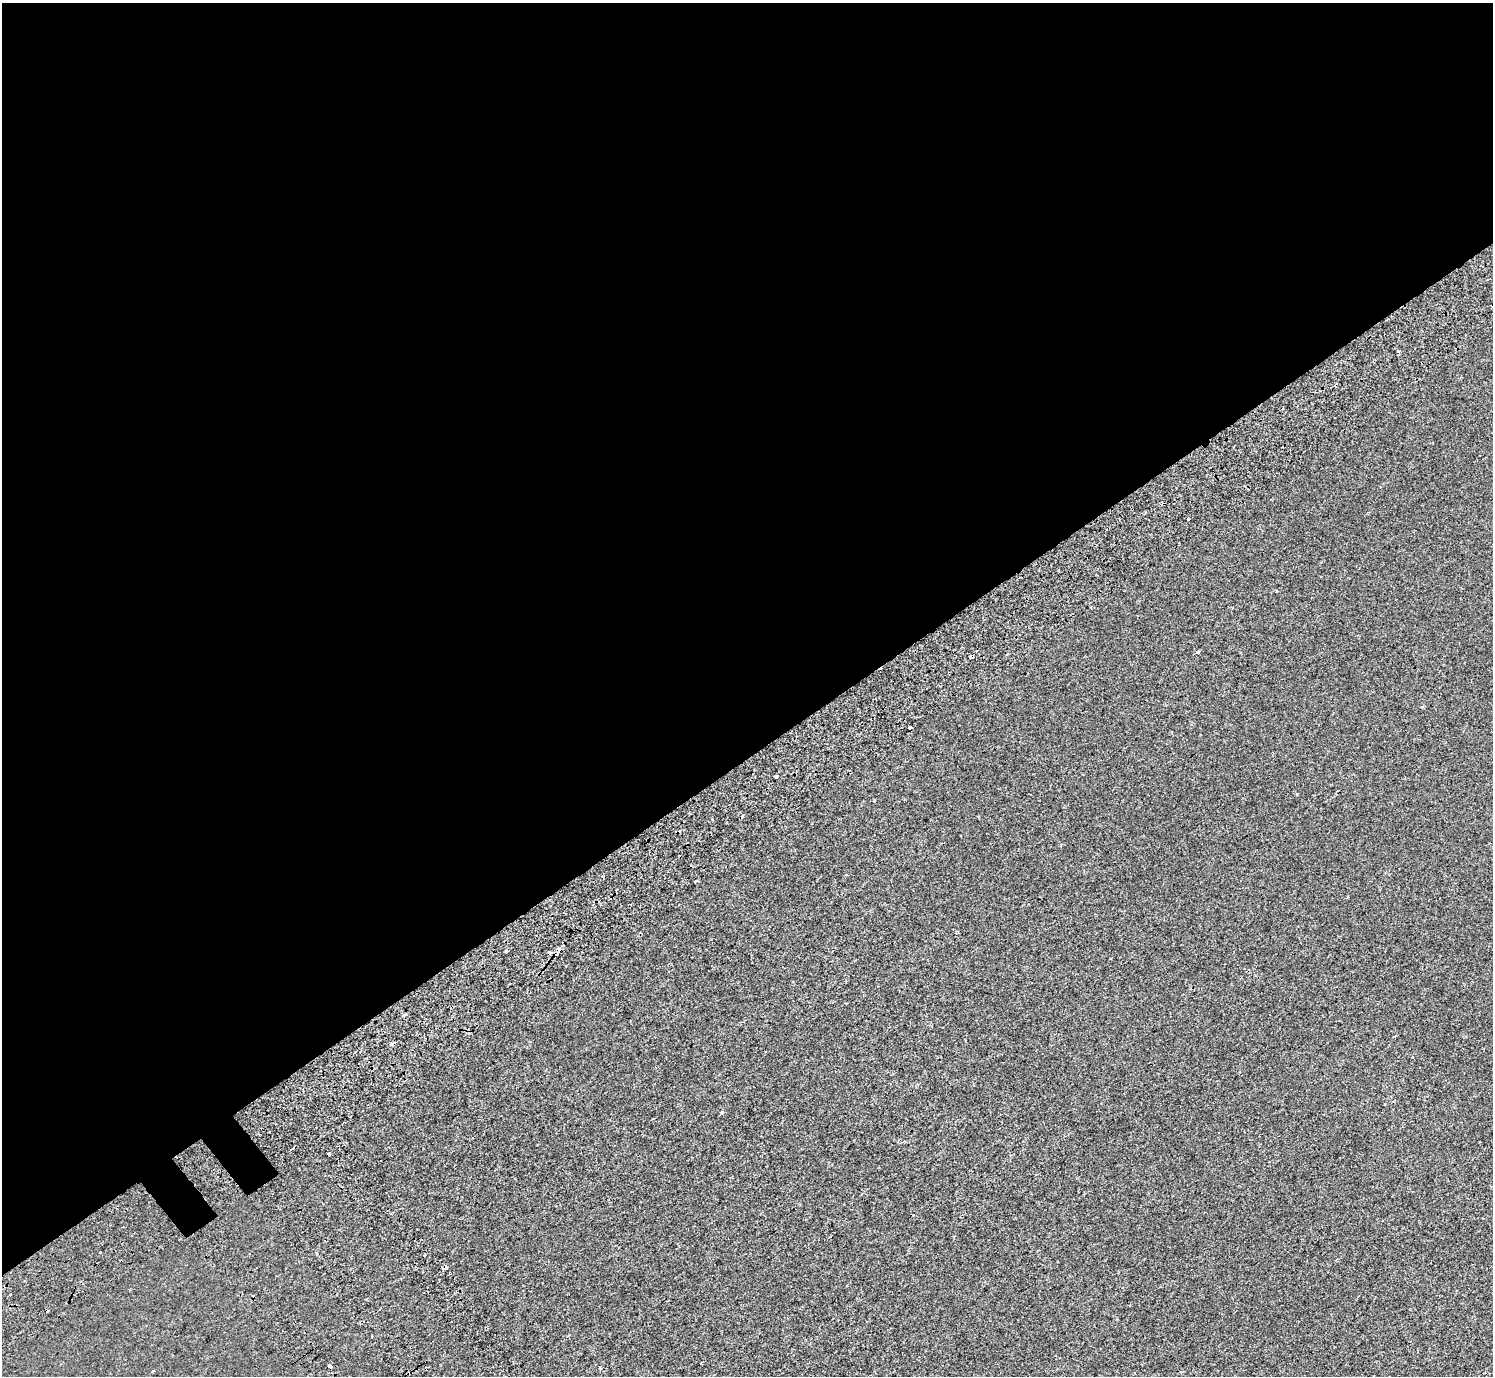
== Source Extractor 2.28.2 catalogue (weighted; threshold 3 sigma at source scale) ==
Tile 2 of 4 x 4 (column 2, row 1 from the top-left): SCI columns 1595-3085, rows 4400-5773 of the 6176 x 6111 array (HDU 1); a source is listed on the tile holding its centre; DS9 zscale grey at full resolution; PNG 1495 x 1378 px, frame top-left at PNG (2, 3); no overlay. Shown black and unused: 55% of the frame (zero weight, under 2 of 3 exposures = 7% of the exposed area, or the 3 px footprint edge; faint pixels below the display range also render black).
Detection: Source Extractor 2.28.2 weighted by HDU 2 'WHT'; one run over the whole footprint, this tile lists its part. Background -9.91e-05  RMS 0.0046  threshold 0.0209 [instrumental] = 3 sigma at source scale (4.5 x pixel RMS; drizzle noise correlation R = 1.50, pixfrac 1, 0.0396/0.0396 arcsec/px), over >= 5 px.
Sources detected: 23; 8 cosmic-ray / hot-pixel residue — not listed; the other 15 listed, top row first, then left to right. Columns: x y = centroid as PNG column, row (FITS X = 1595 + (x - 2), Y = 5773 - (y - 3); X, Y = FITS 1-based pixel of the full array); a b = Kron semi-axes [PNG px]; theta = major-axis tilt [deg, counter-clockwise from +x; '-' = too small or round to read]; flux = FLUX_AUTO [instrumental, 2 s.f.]
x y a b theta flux
1336 385 4 3 - 4.8
1188 519 3 3 - 2
1198 651 3 3 - 1.9
972 657 3 3 - 17
910 727 3 3 - 7.1
776 777 3 3 - 9.9
696 881 3 3 - 1.2
550 953 3 3 - 1.9
722 1112 4 3 - 0.99
329 1154 3 3 - 3
100 1253 3 3 - 1.7
425 1255 2 2 - 0.47
10 1294 3 3 - 1.1
329 1366 3 3 - 5
153 1371 3 2 - 0.6
Overlapping masked pixels (flux is a lower limit): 2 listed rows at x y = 1336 385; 972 657